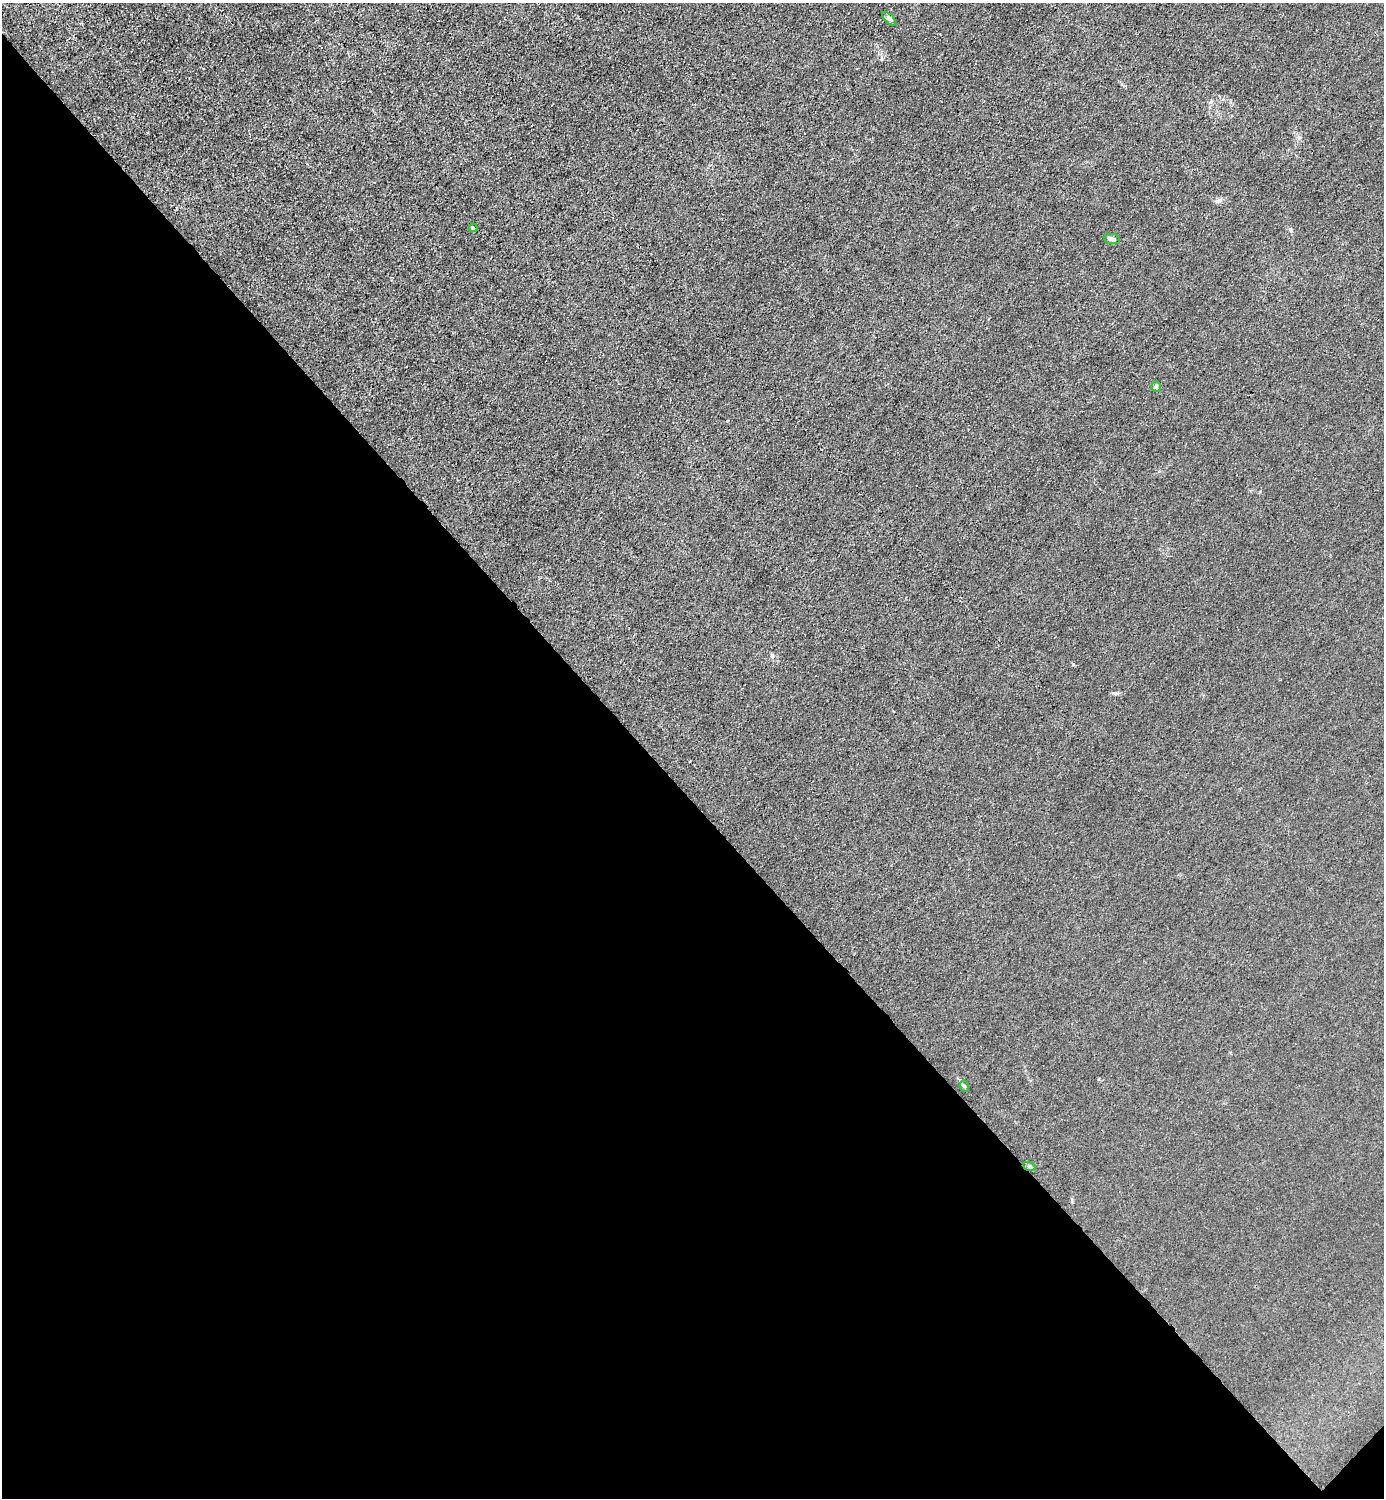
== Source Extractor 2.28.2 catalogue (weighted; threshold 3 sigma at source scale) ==
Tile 14 of 4 x 4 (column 2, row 4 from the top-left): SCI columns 1684-3065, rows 2-1497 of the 5985 x 5985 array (HDU 1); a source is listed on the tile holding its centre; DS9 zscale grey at full resolution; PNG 1386 x 1500 px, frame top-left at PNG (2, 3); each listed source drawn as its Kron ellipse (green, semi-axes under 4 px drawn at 4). Shown black and unused: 47% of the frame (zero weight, under 3 of 4 exposures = <1% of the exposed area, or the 3 px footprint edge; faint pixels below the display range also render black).
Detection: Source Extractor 2.28.2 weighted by HDU 2 'WHT'; one run over the whole footprint, this tile lists its part. Background 0.0216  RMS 0.0063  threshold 0.0283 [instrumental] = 3 sigma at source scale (4.5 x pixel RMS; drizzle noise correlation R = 1.50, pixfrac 1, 0.05/0.05 arcsec/px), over >= 5 px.
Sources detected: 6; all 6 listed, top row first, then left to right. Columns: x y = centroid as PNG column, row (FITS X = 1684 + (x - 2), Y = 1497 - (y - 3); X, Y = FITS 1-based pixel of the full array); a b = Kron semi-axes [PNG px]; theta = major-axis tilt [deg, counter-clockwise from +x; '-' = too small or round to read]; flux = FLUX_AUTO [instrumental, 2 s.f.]
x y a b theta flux
889 19 9 4 -44 1.4
473 228 4 3 - 0.88
1112 239 8 5 -8 1.9
1156 387 5 4 - 1.2
964 1086 6 3 -71 0.79
1029 1166 7 4 -19 1.1